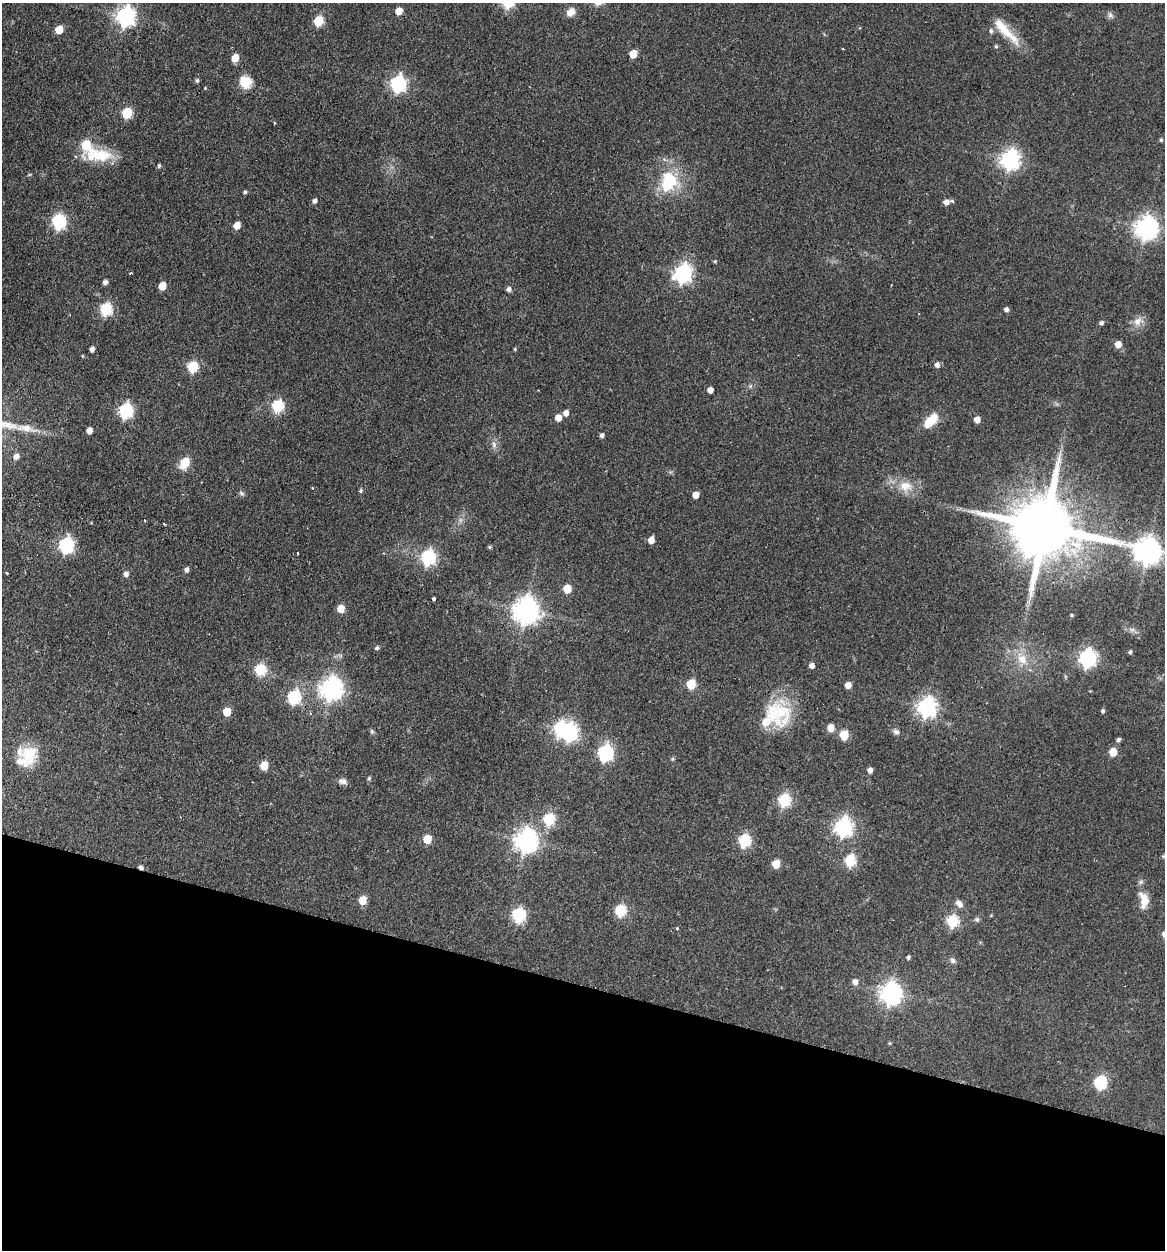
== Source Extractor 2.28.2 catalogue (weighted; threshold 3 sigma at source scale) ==
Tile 15 of 4 x 4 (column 3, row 4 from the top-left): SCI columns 2623-3785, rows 16-1263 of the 5126 x 5023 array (HDU 1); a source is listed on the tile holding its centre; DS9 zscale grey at full resolution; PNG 1167 x 1252 px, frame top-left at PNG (2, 3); no overlay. Shown black and unused: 21% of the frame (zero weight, under 2 of 3 exposures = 3% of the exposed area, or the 3 px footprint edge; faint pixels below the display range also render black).
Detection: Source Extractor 2.28.2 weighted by HDU 2 'WHT'; one run over the whole footprint, this tile lists its part. Background 0.177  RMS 0.0078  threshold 0.0351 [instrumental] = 3 sigma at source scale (4.5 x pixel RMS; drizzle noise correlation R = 1.50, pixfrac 1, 0.05/0.05 arcsec/px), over >= 5 px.
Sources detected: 137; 1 inside a brighter object's white glare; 1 cosmic-ray / hot-pixel residue — not listed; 3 inside a brighter listed object's ellipse — not listed separately; the other 132 listed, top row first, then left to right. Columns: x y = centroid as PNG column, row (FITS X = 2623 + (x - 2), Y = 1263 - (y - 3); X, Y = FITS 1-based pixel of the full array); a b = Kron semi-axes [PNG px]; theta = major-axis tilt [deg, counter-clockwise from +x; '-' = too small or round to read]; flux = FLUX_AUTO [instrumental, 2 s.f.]
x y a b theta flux
399 11 5 5 - 11
571 12 11 9 45 5.8
1110 15 7 7 - 2.1
126 16 8 7 - 310
318 21 6 5 - 38
59 29 6 5 - 16
991 31 6 5 - 1.7
1005 31 47 10 -46 20
996 46 5 4 - 1.2
843 49 3 2 - 0.6
633 54 6 5 - 16
235 58 6 5 - 11
197 81 5 4 - 1.4
245 82 15 13 -55 12
398 84 7 7 - 180
205 88 3 3 - 0.59
127 113 6 5 - 45
274 123 4 2 - 0.71
1161 140 4 4 - 1.3
86 145 6 6 - 35
99 155 38 14 -3 27
1010 159 7 7 - 350
159 166 5 4 - 1.3
669 181 27 21 76 35
245 192 4 4 - 1.5
314 201 5 4 - 2.5
946 202 6 6 - 5.2
59 222 8 6 83 130
237 226 5 5 - 10
1146 228 8 8 - 550
715 262 4 3 - 0.89
131 273 3 2 - 0.77
683 273 8 7 - 280
105 282 5 4 - 2.6
162 286 6 5 - 13
509 289 5 5 - 2.9
106 309 6 6 - 83
1006 309 5 4 - 2.7
1138 321 13 9 49 6.1
1101 323 5 5 - 1.9
1118 344 5 5 - 10
92 349 5 4 - 3.5
515 349 4 4 - 0.89
82 356 4 3 - 0.66
937 365 5 5 - 3.5
193 367 6 6 - 55
710 390 5 4 - 5
277 406 6 6 - 79
125 411 7 6 - 130
566 413 5 5 - 4.7
558 418 5 5 - 8.2
977 419 5 5 - 6.8
930 421 19 9 46 16
26 428 26 10 -9 13
89 431 5 4 - 5.8
602 435 5 4 - 2.2
494 445 9 6 -75 3
16 457 7 6 - 4.2
185 462 7 5 60 35
905 486 18 13 2 12
360 491 5 5 - 1.3
241 493 8 5 -31 1.6
696 495 5 5 - 7.7
144 520 3 2 - 0.57
165 524 3 2 - 1.1
1045 527 22 16 -13 8300
651 540 5 5 - 7.5
66 545 7 6 - 160
490 547 5 4 - 1.1
1148 551 9 9 - 850
298 553 3 3 - 1.3
428 557 7 6 - 150
186 570 5 5 - 2.4
7 573 3 3 - 0.72
126 574 5 5 - 3
567 589 6 5 - 17
434 599 4 3 - 3.5
341 609 6 5 - 12
526 611 9 8 - 830
1071 615 5 3 - 0.69
1132 630 7 4 0 1.8
377 648 5 4 - 1.7
1130 652 4 4 - 1.5
1088 658 7 7 - 260
1022 659 16 12 -49 11
811 666 5 5 - 3.8
260 670 6 6 - 63
691 684 6 5 - 33
848 685 5 5 - 7.5
331 689 8 7 - 530
294 697 7 6 - 100
927 707 8 7 - 350
1103 711 4 4 - 1.5
227 712 6 5 - 18
776 712 39 30 -40 41
831 728 5 5 - 11
372 731 7 5 -70 1.3
569 732 8 6 75 210
896 732 9 6 -31 2.4
844 735 6 5 - 32
1118 740 5 4 - 2
1113 752 5 5 - 18
605 753 7 6 - 170
29 755 27 19 82 22
672 759 6 4 71 0.96
264 766 6 5 - 19
870 770 5 4 - 4
369 778 6 5 - 1.1
343 781 10 7 -9 3.3
784 800 6 6 - 87
549 819 6 6 - 66
843 827 7 7 - 300
427 839 6 5 - 22
526 841 8 7 - 570
744 841 6 6 - 81
1163 856 5 5 - 1.1
850 861 6 5 - 66
776 864 5 5 - 18
362 900 6 5 - 18
1144 900 22 12 -82 12
959 904 10 7 -42 3.9
620 911 6 6 - 64
518 915 7 6 - 100
977 919 7 6 - 1.5
952 921 6 6 - 67
677 928 3 3 - 2
908 957 4 3 - 1.7
953 961 8 6 -46 2
855 982 6 5 - 3.6
891 993 8 7 - 490
889 1043 4 4 - 0.8
1100 1083 6 6 - 87
Isophote crosses this tile's border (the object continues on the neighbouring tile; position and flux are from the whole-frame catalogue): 1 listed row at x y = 1148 551